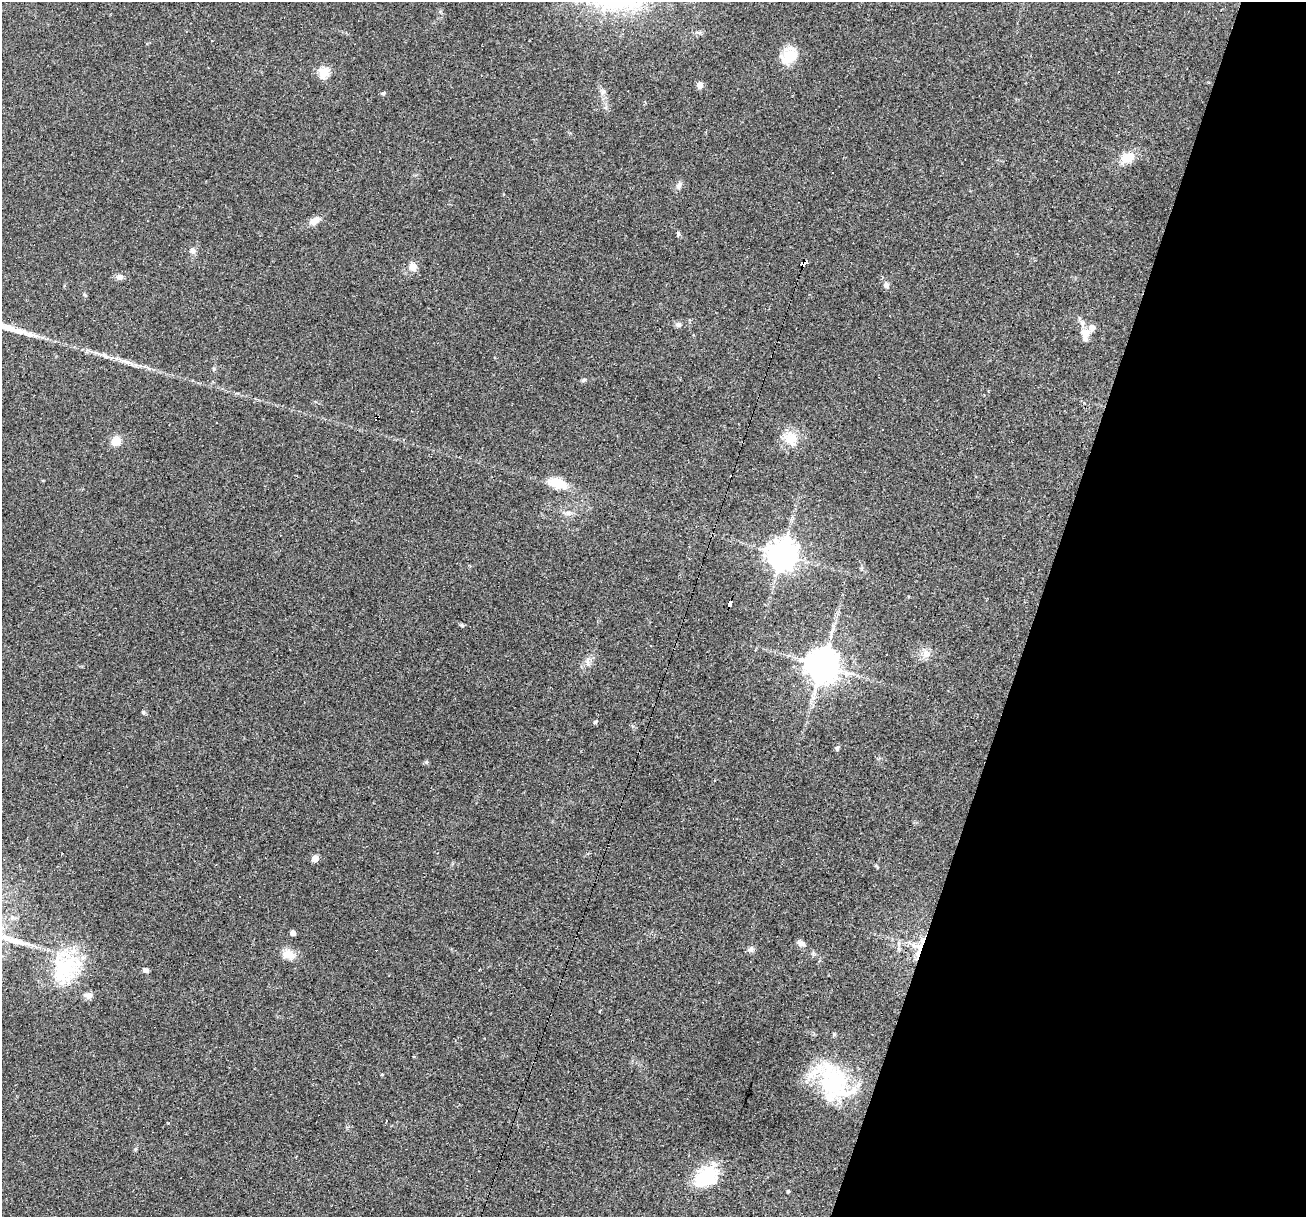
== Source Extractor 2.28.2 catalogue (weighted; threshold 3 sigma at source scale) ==
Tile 8 of 4 x 4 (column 4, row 2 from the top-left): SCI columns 3911-5214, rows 2681-3895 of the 5214 x 5234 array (HDU 1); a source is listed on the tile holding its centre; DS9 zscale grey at full resolution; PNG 1308 x 1219 px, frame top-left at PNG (2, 2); no overlay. Shown black and unused: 21% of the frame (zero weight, under 2 of 3 exposures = <1% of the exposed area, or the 3 px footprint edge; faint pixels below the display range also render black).
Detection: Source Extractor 2.28.2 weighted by HDU 2 'WHT'; one run over the whole footprint, this tile lists its part. Background 0.0335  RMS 0.0061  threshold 0.0272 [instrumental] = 3 sigma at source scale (4.5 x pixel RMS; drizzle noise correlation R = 1.50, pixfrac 1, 0.05/0.05 arcsec/px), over >= 5 px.
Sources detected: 62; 1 inside a brighter object's white glare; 12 cosmic-ray / hot-pixel residue — not listed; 3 inside a brighter listed object's ellipse — not listed separately; the other 46 listed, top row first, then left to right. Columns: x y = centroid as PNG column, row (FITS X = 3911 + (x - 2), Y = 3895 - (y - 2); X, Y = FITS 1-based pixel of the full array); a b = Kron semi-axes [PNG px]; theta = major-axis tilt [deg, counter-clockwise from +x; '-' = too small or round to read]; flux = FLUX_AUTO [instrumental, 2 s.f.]
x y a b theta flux
212 41 3 2 - 0.51
789 56 21 15 60 14
323 73 5 5 - 43
699 85 8 7 - 2.8
383 93 5 4 - 0.78
380 151 2 2 - 0.56
1127 158 15 10 25 12
679 185 10 7 49 2.3
314 221 15 9 33 4.6
678 234 6 5 - 1
192 250 7 7 - 2.3
804 264 6 4 75 170
413 266 9 8 - 5
120 277 10 7 11 2.3
886 285 8 8 - 2.1
678 324 9 7 13 1.8
1085 333 14 13 - 5.9
584 380 7 4 28 1
882 429 3 2 - 0.41
791 438 22 17 -68 12
116 441 14 12 45 5.4
557 483 26 12 -17 12
782 554 9 9 - 880
730 604 7 4 70 96
834 626 7 4 -71 1.2
926 652 11 8 -59 3.7
588 662 13 4 -90 2.2
822 665 11 11 - 930
143 712 6 4 -73 0.94
595 722 5 4 - 1.1
837 748 6 5 - 1.3
426 762 6 5 - 0.95
715 780 3 3 - 1.4
315 858 5 5 - 12
239 896 2 2 - 0.61
293 933 4 4 - 3.5
801 943 10 6 -20 2.4
919 947 23 10 -18 10
751 949 9 7 38 2
288 954 18 12 -7 6.8
66 966 44 36 -61 48
146 970 7 5 -29 1.6
382 1074 4 3 - 0.5
834 1082 52 36 -58 58
706 1177 31 21 32 27
788 1192 3 3 - 0.88
Overlapping masked pixels (flux is a lower limit): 3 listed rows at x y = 804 264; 730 604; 919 947
Unlisted compact peaks at least as high as the median listed source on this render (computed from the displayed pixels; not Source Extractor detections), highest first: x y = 462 625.